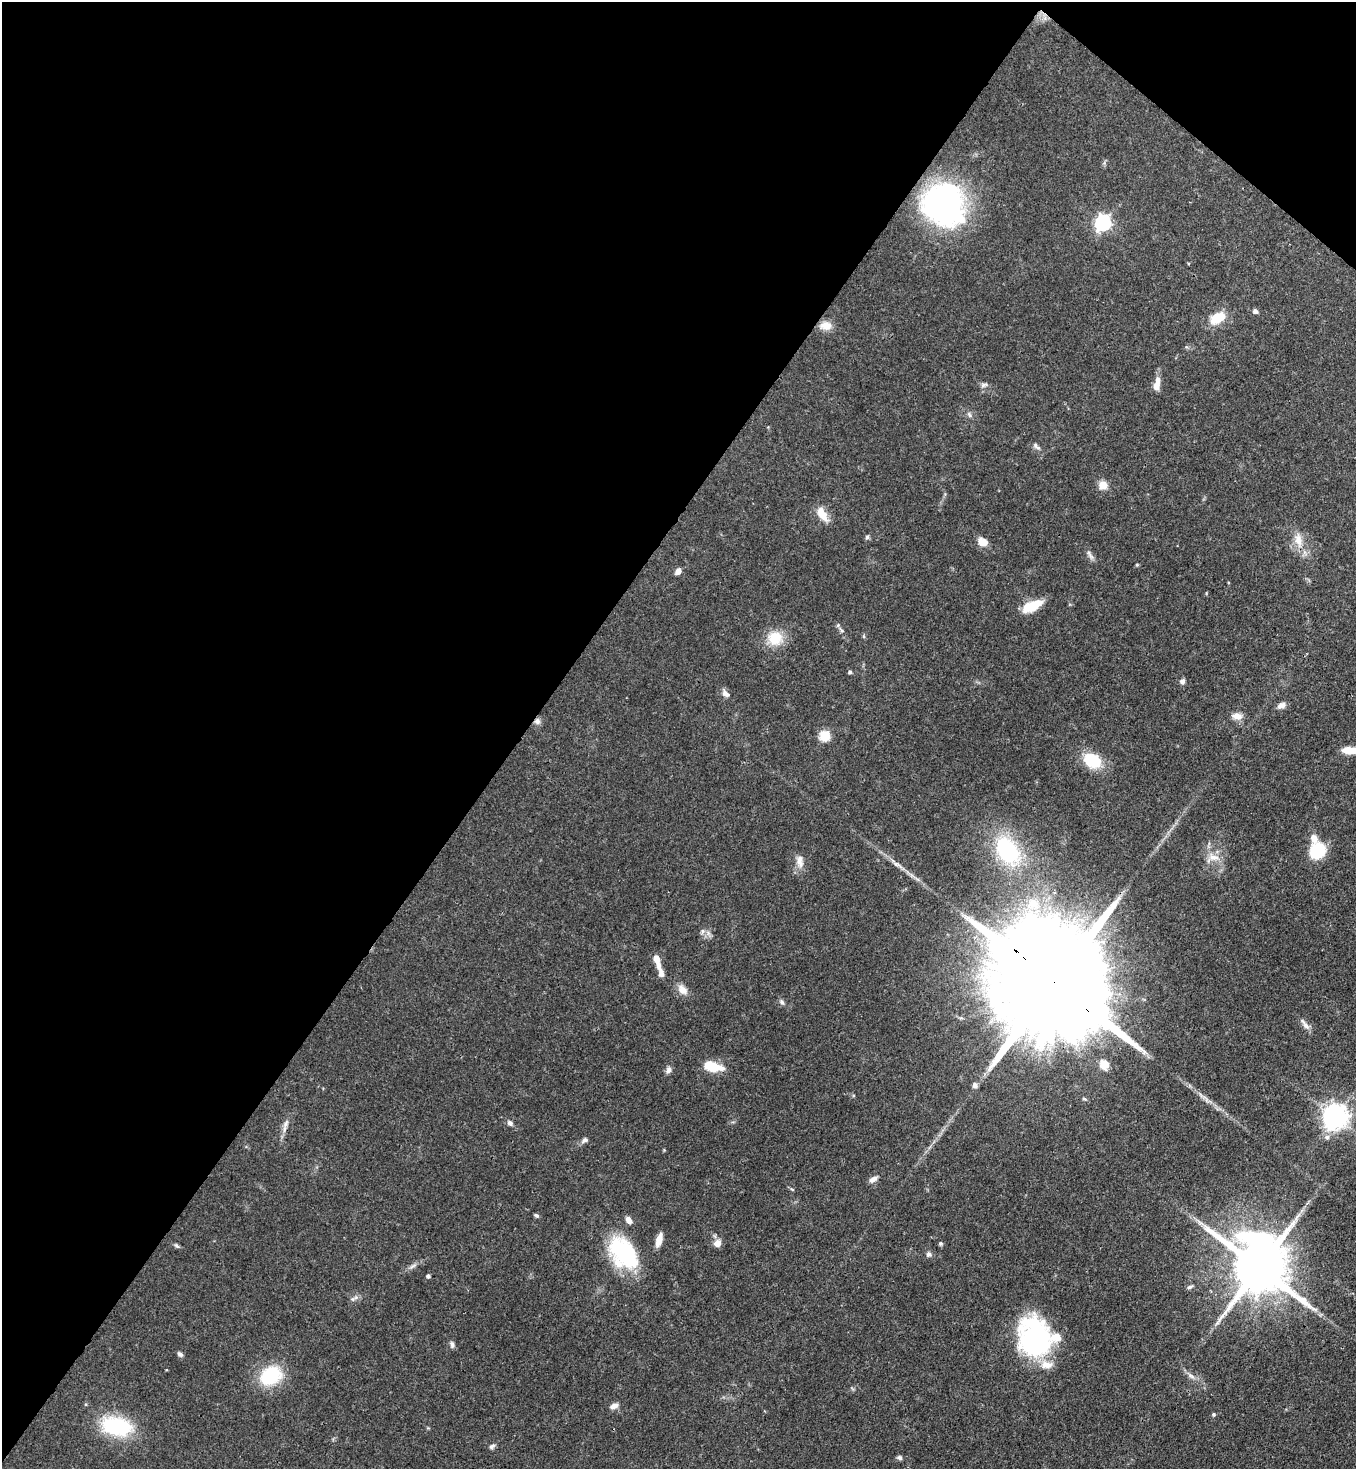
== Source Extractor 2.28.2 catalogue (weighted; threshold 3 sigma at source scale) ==
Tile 2 of 4 x 4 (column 2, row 1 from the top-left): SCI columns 1580-2933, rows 4459-5925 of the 6007 x 5985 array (HDU 1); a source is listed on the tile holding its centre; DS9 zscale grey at full resolution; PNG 1358 x 1471 px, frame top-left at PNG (2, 2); no overlay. Shown black and unused: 41% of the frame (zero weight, under 3 of 4 exposures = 7% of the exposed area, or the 3 px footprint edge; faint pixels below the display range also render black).
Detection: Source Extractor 2.28.2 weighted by HDU 2 'WHT'; one run over the whole footprint, this tile lists its part. Background 0.0745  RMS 0.0039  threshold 0.0175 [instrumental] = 3 sigma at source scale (4.5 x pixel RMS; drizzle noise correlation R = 1.50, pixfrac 1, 0.05/0.05 arcsec/px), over >= 5 px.
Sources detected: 84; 2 inside a brighter object's white glare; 1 long thin detection or spike segment (spike, bleed or trail) — not listed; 3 inside a brighter listed object's ellipse — not listed separately; the other 78 listed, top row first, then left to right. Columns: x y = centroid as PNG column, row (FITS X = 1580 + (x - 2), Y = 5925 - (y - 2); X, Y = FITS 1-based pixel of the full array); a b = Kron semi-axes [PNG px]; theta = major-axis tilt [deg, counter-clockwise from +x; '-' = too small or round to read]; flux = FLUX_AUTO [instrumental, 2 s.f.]
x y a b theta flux
1045 18 8 5 -90 1.3
944 204 45 41 -56 95
1103 223 7 6 - 110
1255 311 6 5 - 1.2
1217 318 19 11 31 8.9
826 326 14 11 -1 4.2
1157 384 19 7 82 3.6
984 385 10 5 12 1.1
969 414 9 5 -63 0.94
1035 445 8 7 - 1.1
1103 485 11 11 - 3.3
822 514 18 9 -58 6.1
867 537 7 5 70 0.82
1298 540 22 11 -78 5.9
982 542 11 8 -18 4.7
1091 556 11 6 -53 1.5
678 571 7 6 - 2.1
1032 606 19 9 25 12
841 630 9 5 -52 1.2
775 638 21 20 - 9.3
850 672 5 4 - 0.8
1182 681 6 5 - 1.6
725 693 14 7 -47 1.9
1281 705 10 7 19 2.2
1237 716 13 9 -5 3
537 721 9 8 - 1.6
825 736 6 5 - 28
1350 750 21 9 2 6.5
1092 760 16 12 -31 18
1314 838 13 10 -70 3
1008 850 38 24 -54 35
1317 851 13 11 65 23
1213 857 18 10 -4 4.3
800 861 19 9 -80 3.4
1033 904 20 18 31 12
702 931 8 6 49 1.1
656 958 8 6 -78 2.9
661 973 10 6 -76 2.4
1054 983 66 24 -40 24000
682 990 15 10 -43 3.5
782 1002 8 5 -61 1.1
1306 1026 15 6 -54 2.1
1104 1064 12 9 -67 4.8
712 1066 21 10 -15 9.8
668 1070 9 6 80 1.5
975 1085 7 6 - 1.5
1335 1117 8 8 - 410
510 1123 7 6 - 1.4
286 1124 14 7 67 2.2
1327 1137 7 7 - 1.4
584 1140 9 6 38 1.3
873 1179 11 6 30 2
792 1189 6 3 -19 0.46
536 1215 7 5 -27 0.7
629 1220 8 6 -52 2.4
659 1240 15 6 73 3.5
717 1243 9 8 - 2.8
940 1243 5 5 - 0.66
177 1246 9 4 -44 0.83
623 1253 39 26 -52 36
929 1254 7 7 - 1.2
413 1266 11 5 24 1.4
1259 1267 19 16 -54 2900
428 1276 4 4 - 0.88
1190 1287 9 4 29 0.85
353 1299 8 5 62 1
1217 1323 8 4 37 0.92
1036 1337 42 33 -61 61
452 1345 9 6 -87 1.1
180 1354 7 5 -40 1.1
270 1376 27 21 29 20
1191 1376 14 6 -35 2.1
86 1404 5 3 - 0.4
614 1406 11 6 20 2.1
1214 1414 5 5 - 0.59
117 1426 33 20 -13 29
492 1446 8 5 32 1.1
899 1458 7 5 -23 0.91
Overlapping masked pixels (flux is a lower limit): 3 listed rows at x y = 537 721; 1054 983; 286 1124
Isophote crosses this tile's border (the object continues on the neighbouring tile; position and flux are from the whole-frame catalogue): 1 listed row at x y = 1350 750